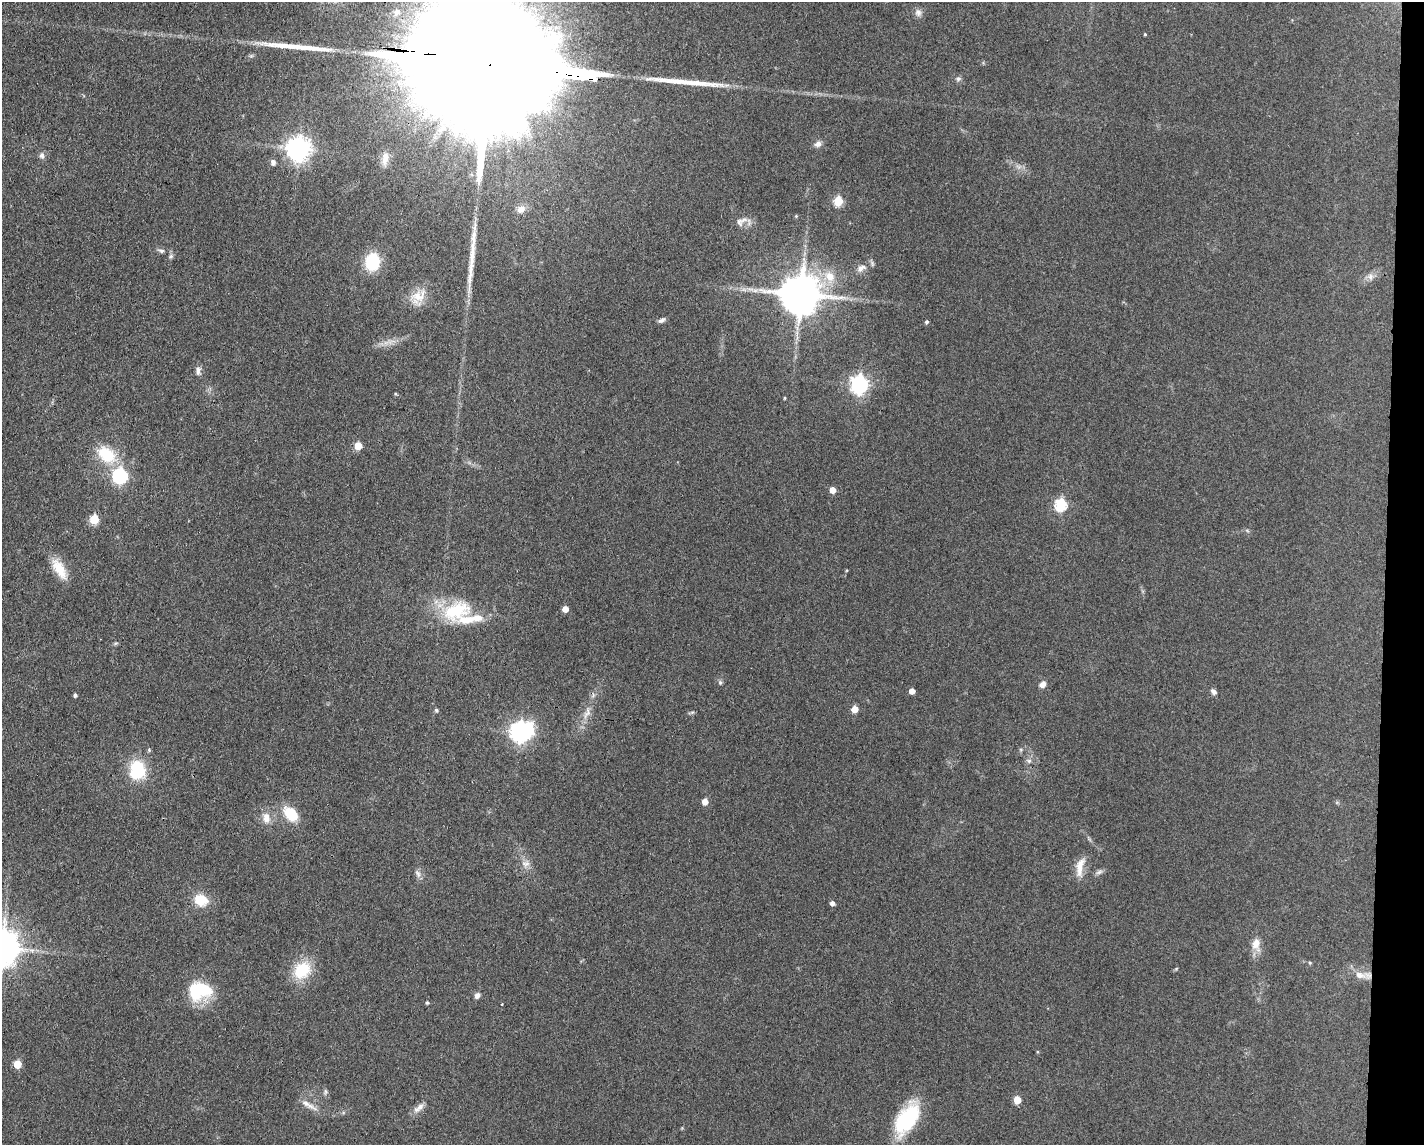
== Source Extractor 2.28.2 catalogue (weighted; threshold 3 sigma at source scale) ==
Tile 6 of 3 x 4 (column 3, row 2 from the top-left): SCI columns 2961-4382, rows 2293-3435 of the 4607 x 4584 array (HDU 1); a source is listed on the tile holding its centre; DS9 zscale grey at full resolution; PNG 1426 x 1147 px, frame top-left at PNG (2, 2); no overlay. Shown black and unused: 3% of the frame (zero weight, under 3 of 4 exposures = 1% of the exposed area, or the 3 px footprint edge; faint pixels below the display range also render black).
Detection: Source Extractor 2.28.2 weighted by HDU 2 'WHT'; one run over the whole footprint, this tile lists its part. Background 0.154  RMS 0.0081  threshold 0.0363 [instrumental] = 3 sigma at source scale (4.5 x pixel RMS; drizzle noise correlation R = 1.50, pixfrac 1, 0.05/0.05 arcsec/px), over >= 5 px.
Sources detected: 82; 2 inside a brighter object's white glare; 3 long thin detections or spike segments (spike, bleed or trail) — not listed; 2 inside a brighter listed object's ellipse — not listed separately; the other 75 listed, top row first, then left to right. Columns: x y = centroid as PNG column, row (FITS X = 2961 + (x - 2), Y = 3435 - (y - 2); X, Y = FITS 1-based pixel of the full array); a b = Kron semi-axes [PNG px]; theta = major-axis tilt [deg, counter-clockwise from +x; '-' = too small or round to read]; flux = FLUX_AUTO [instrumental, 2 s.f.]
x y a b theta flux
397 12 12 10 53 6.7
918 12 11 9 -87 3.9
1145 34 4 3 - 0.82
493 64 107 27 -8 110000
958 79 7 6 - 1.9
818 144 9 7 36 3.7
298 149 8 8 - 640
42 155 9 7 -86 2.9
385 159 21 9 80 8.1
273 162 7 6 - 2.7
838 201 6 5 - 31
521 209 11 9 27 5.6
796 216 4 4 - 0.82
740 222 12 8 -73 4.3
749 222 13 5 -83 2.9
161 251 8 5 -10 2.1
171 256 7 5 29 1.7
372 262 14 11 81 45
861 268 14 9 31 5.9
830 276 18 13 -45 15
1370 277 10 8 -50 3.7
755 290 10 4 0 3.3
800 294 12 11 - 2800
419 296 25 16 29 15
661 320 10 5 27 2.4
926 322 4 4 - 1.7
198 371 12 6 87 3.3
859 384 8 7 - 270
395 394 4 4 - 0.87
784 398 4 3 - 0.77
358 446 5 5 - 18
107 455 26 18 -38 28
120 476 7 6 - 160
833 490 5 5 - 8.3
1061 505 6 6 - 80
94 519 6 5 - 32
59 569 30 12 -59 16
565 609 5 5 - 8.3
456 611 40 24 19 48
720 683 6 5 - 1.4
1042 684 10 7 40 4
912 691 5 4 - 6.1
1214 692 9 6 -44 2.7
75 695 4 4 - 1.8
593 695 8 3 -85 1.4
855 709 5 5 - 11
436 710 5 4 - 1.4
692 712 7 4 19 1.2
587 713 15 8 58 6.1
520 732 10 8 25 370
1029 761 7 6 - 2.2
138 770 16 13 -86 48
705 802 5 5 - 8.1
291 814 18 11 -48 23
266 818 15 11 -79 8.3
526 864 12 8 10 4.7
1080 867 27 10 80 11
1099 872 10 6 16 2.5
418 874 11 6 -63 3.1
201 900 11 9 -23 23
832 903 5 4 - 3.2
1256 944 17 11 -84 8.9
2 947 10 10 - 1900
302 970 18 15 48 33
1360 975 19 9 -13 8.9
200 991 29 21 8 42
477 995 7 6 - 3.2
427 1003 4 4 - 1.2
502 1004 3 3 - 1.4
17 1064 5 5 - 17
325 1092 10 4 86 1.7
1017 1100 5 5 - 14
309 1105 27 6 -31 6.6
420 1107 11 8 52 4.9
907 1119 37 18 58 59
Overlapping masked pixels (flux is a lower limit): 1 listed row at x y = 493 64
Isophote crosses this tile's border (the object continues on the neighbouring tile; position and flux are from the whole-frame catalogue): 2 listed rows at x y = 493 64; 2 947